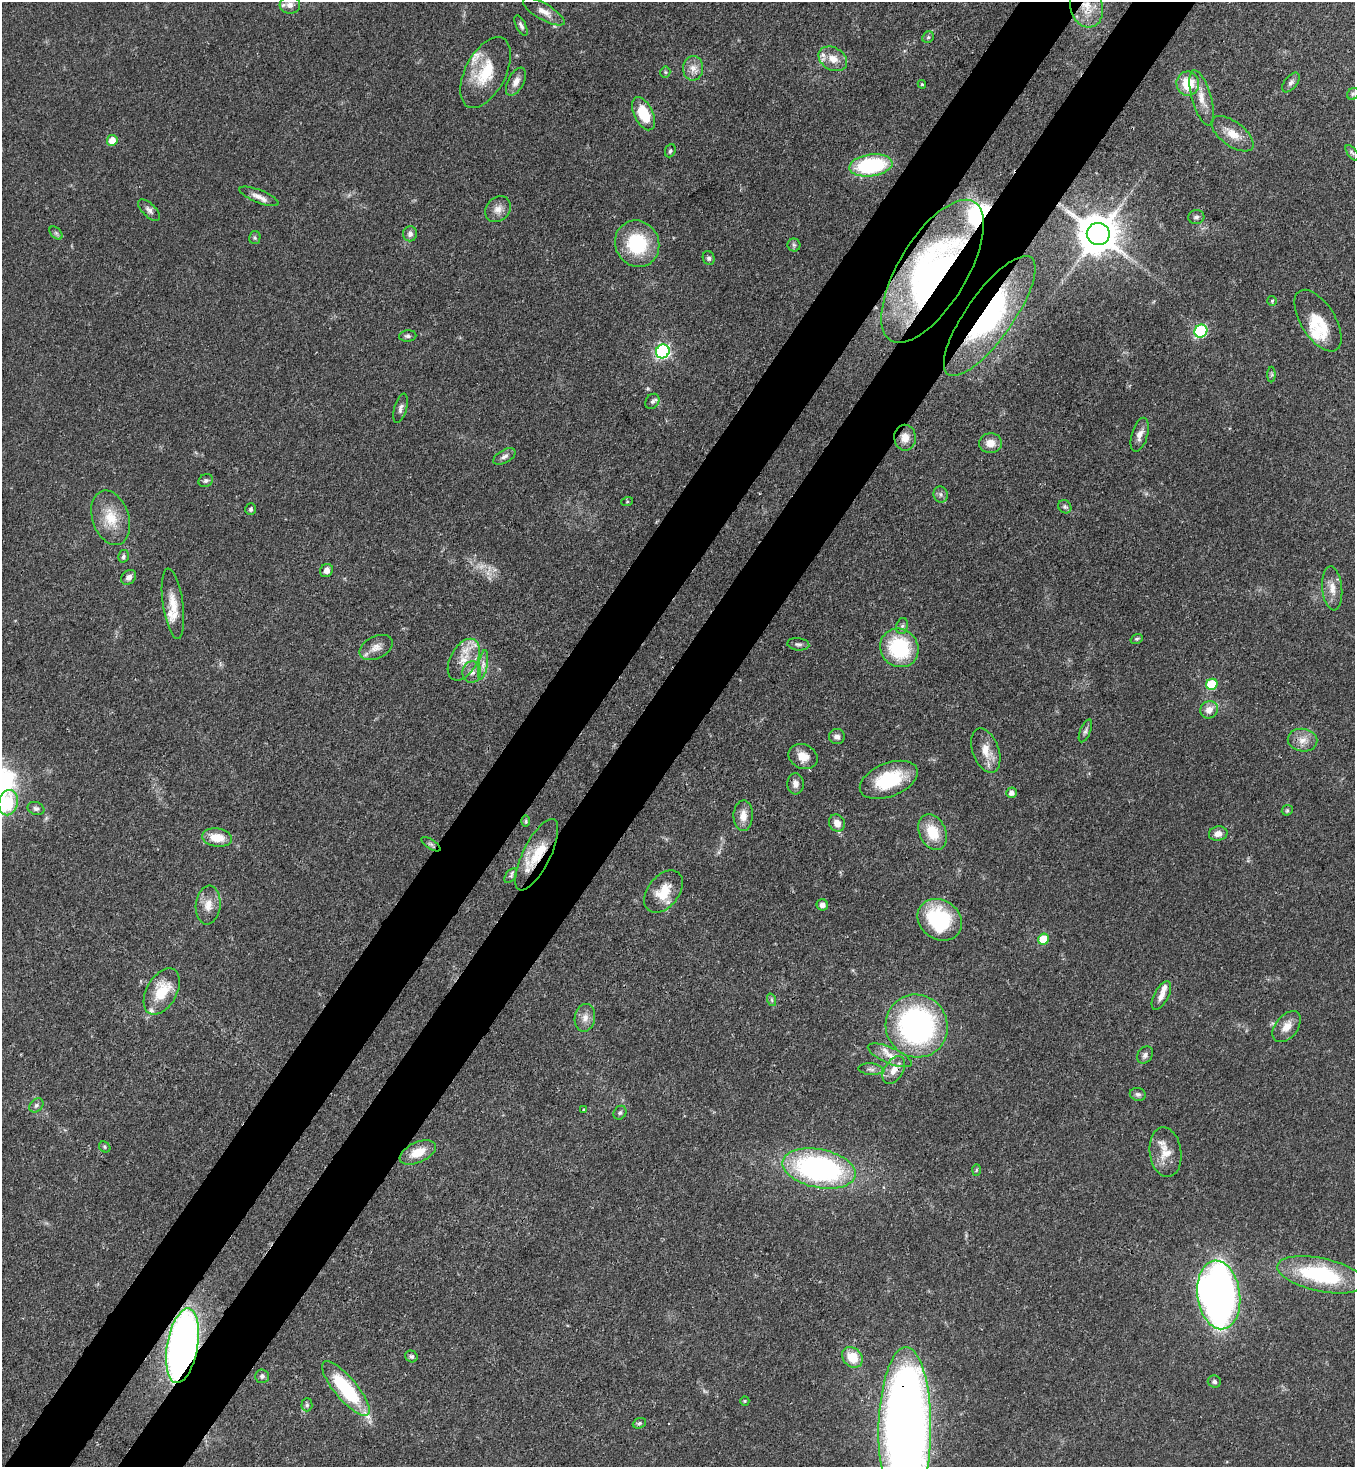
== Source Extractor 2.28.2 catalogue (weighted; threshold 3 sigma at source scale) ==
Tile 7 of 4 x 4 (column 3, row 2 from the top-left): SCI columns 2936-4288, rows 2992-4456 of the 6007 x 5984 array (HDU 1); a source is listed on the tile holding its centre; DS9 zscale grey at full resolution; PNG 1357 x 1469 px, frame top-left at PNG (2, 2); each listed source drawn as its Kron ellipse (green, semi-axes under 4 px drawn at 4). Shown black and unused: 10% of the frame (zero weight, under 3 of 4 exposures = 7% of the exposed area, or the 3 px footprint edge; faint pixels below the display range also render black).
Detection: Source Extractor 2.28.2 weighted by HDU 2 'WHT'; one run over the whole footprint, this tile lists its part. Background 0.0856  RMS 0.0039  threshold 0.0178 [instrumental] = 3 sigma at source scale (4.5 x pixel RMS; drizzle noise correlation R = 1.50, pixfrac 1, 0.05/0.05 arcsec/px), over >= 5 px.
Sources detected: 135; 1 too faint to see at this stretch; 1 inside a brighter object's white glare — neither listed nor drawn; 10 inside a brighter listed object's ellipse — not listed separately; the other 123 listed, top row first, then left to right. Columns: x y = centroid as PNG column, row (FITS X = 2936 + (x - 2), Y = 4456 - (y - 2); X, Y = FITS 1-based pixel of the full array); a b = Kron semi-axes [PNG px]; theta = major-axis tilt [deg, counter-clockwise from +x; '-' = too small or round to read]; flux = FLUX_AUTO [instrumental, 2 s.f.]
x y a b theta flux
290 5 10 8 -4 2.7
1086 6 21 16 -75 8.9
544 12 23 8 -30 3.6
521 26 11 5 -63 1.3
928 37 6 5 - 0.68
833 59 15 11 -28 4.9
693 68 12 10 88 3.4
485 72 38 20 63 17
665 72 5 5 - 0.58
516 82 15 8 62 3
1188 83 12 11 - 11
1291 83 11 6 51 1.5
922 84 4 3 - 0.5
1353 94 6 5 - 0.75
1202 98 29 9 -74 6
644 114 18 9 -64 13
1232 134 24 12 -37 6.4
112 140 5 5 - 5.5
670 151 7 5 65 0.68
1352 153 9 4 -52 0.79
871 165 21 11 7 38
259 196 21 6 -22 3
498 209 14 11 45 3.4
149 210 14 6 -45 1.8
1196 217 8 7 - 1.1
56 233 8 5 -45 0.89
410 234 7 7 - 1.6
1098 234 11 11 - 1400
255 238 6 6 - 0.7
637 244 24 22 -62 24
794 245 6 6 - 0.94
709 258 7 6 - 0.93
932 271 81 34 59 100
1272 301 5 5 - 0.58
990 316 72 23 55 51
1318 321 35 17 -58 12
1201 331 7 6 - 50
408 336 8 5 7 0.96
663 351 7 6 - 90
1271 375 8 4 90 0.7
652 401 8 6 55 1.1
401 408 15 6 74 1.6
1140 435 17 8 73 2.8
905 438 13 11 -89 4.9
990 443 11 10 - 4.1
504 456 12 6 29 1.6
206 481 7 6 - 0.98
941 494 8 7 - 1.1
627 502 6 4 19 0.52
1065 507 7 6 - 0.95
251 509 6 5 - 0.82
111 518 28 18 -71 11
123 556 6 5 - 0.93
326 570 7 6 - 2.4
129 577 8 6 44 1.9
1332 588 22 10 -85 4.5
173 604 35 10 -82 7.4
902 626 8 5 74 1
1137 639 6 4 20 0.64
798 644 11 6 -6 1.1
376 648 17 11 27 3.6
899 648 20 18 -46 31
464 660 22 13 61 7.8
483 665 15 4 80 2
472 672 10 9 - 2.5
1212 684 6 5 - 23
1209 710 9 8 - 3.6
1085 731 12 5 67 1.2
837 737 8 7 - 1.7
1302 740 15 11 -8 4.1
986 751 23 13 -70 6.4
803 756 15 12 -23 5.1
889 780 30 16 22 22
795 784 10 8 -86 2.4
1011 793 5 5 - 1.8
8 803 13 9 78 11
36 808 8 6 -21 1.2
1287 810 6 5 - 0.61
743 816 15 9 88 4.2
526 821 6 4 90 0.56
837 823 9 7 -63 3.4
933 832 19 13 -65 11
1218 834 9 7 10 2.6
217 838 15 9 -8 7.2
431 844 11 4 -34 0.89
537 855 39 13 63 13
511 876 8 5 52 0.87
664 891 24 15 51 9.7
208 905 19 12 83 5.1
822 905 6 5 - 1.9
940 920 23 19 -35 32
1043 939 6 5 - 13
162 991 25 15 60 13
1161 995 16 7 62 2.7
772 1000 6 4 -71 0.69
585 1018 14 10 79 3.1
917 1026 32 30 -57 98
1287 1027 18 11 51 4.6
890 1055 23 8 -23 4.7
1145 1055 9 7 52 1.5
871 1069 12 6 -6 1.5
894 1070 15 9 58 4.3
1138 1094 8 6 -12 1.1
36 1105 8 6 45 1.1
583 1110 3 3 - 0.4
620 1113 7 6 - 0.92
105 1147 6 5 - 0.62
418 1152 19 10 24 6.6
1165 1152 25 15 -82 7
819 1168 37 19 -11 96
976 1170 6 4 88 0.47
1321 1275 44 16 -12 39
1219 1295 34 21 -82 230
182 1346 38 15 80 240
411 1356 6 5 - 0.89
852 1357 11 9 -45 8.3
262 1376 7 7 - 1
1214 1382 6 6 - 1.1
346 1389 34 11 -50 32
745 1401 5 4 - 0.46
307 1405 6 5 - 0.82
639 1423 7 5 22 0.77
905 1429 82 26 89 480
Overlapping masked pixels (flux is a lower limit): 8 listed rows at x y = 1086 6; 932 271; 990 316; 905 438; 537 855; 894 1070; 182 1346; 905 1429
Isophote crosses this tile's border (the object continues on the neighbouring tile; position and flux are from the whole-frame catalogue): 1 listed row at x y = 905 1429